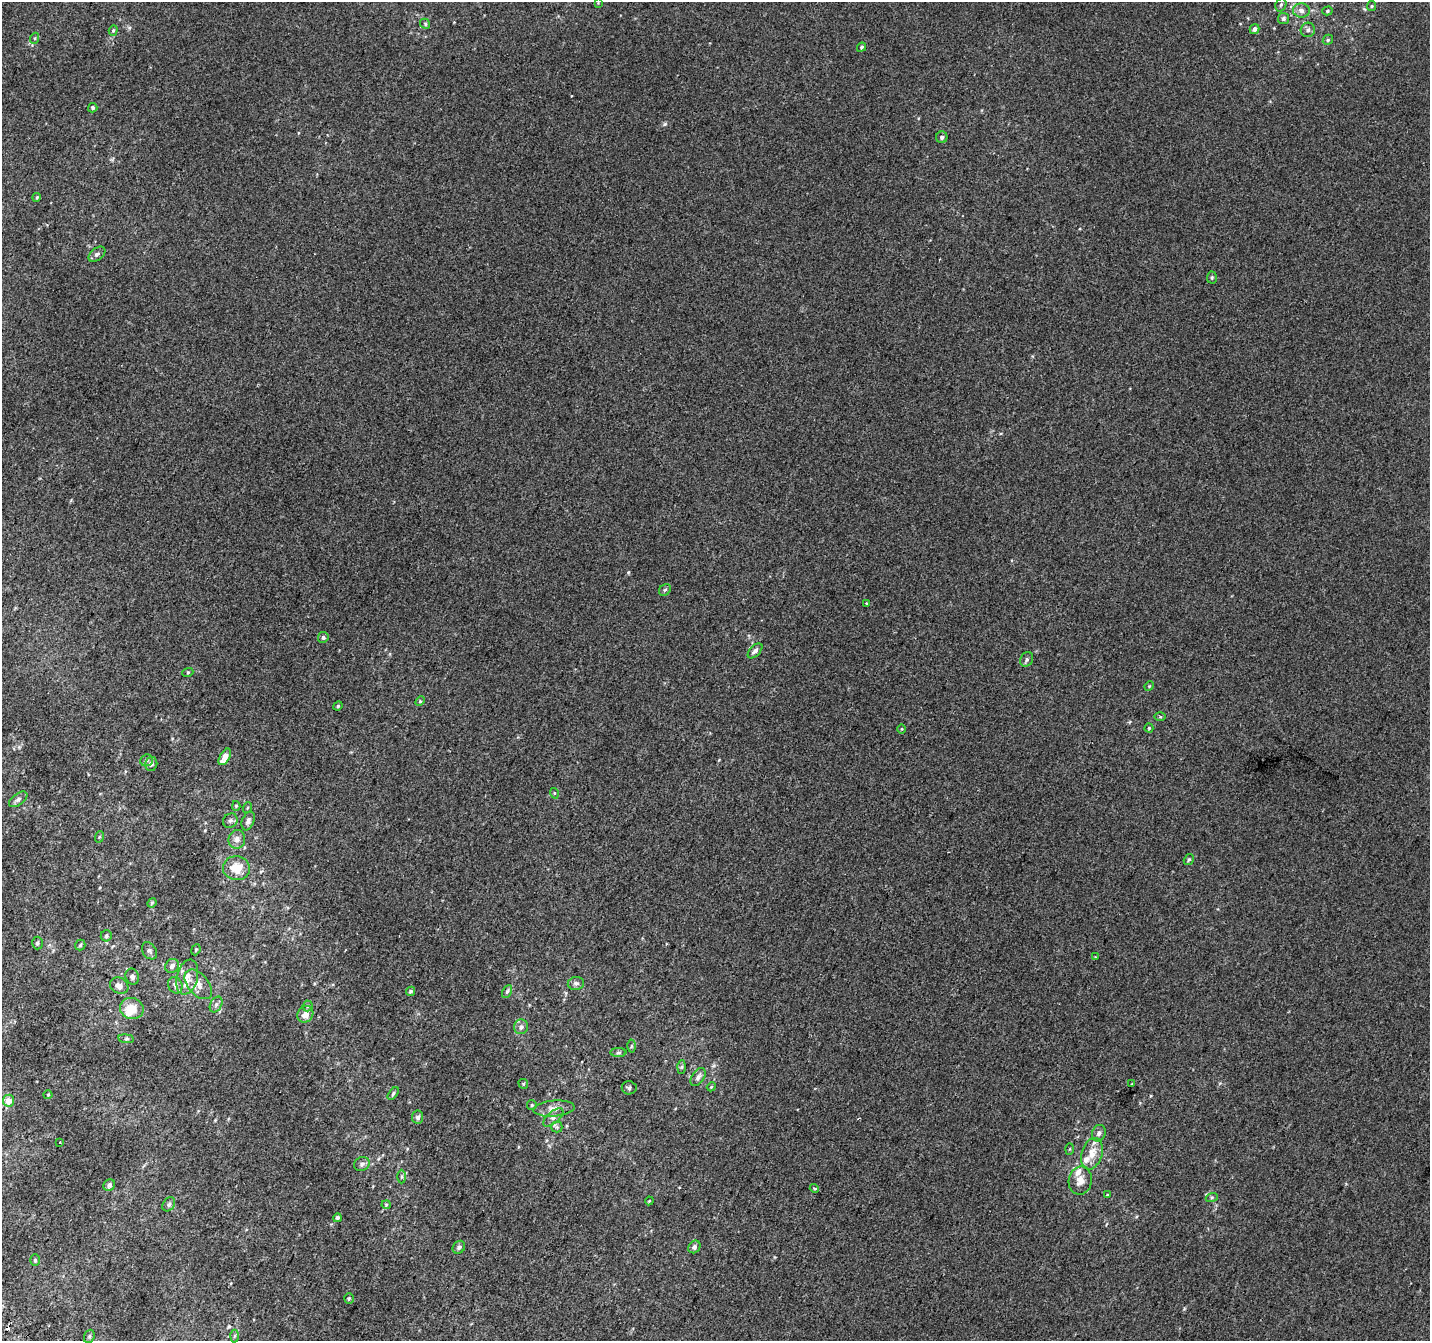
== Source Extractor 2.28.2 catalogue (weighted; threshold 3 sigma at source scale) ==
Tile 7 of 4 x 4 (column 3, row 2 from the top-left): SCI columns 2883-4310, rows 2983-4321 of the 5758 x 5899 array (HDU 1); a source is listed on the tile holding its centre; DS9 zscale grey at full resolution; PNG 1432 x 1343 px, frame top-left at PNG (2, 2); each listed source drawn as its Kron ellipse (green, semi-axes under 4 px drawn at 4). Shown black and unused: <1% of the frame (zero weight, under 2 of 3 exposures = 2% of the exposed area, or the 3 px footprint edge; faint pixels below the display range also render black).
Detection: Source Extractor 2.28.2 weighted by HDU 2 'WHT'; one run over the whole footprint, this tile lists its part. Background 0.00146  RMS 0.0073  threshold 0.0329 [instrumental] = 3 sigma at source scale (4.5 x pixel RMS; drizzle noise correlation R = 1.50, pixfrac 1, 0.0396/0.0396 arcsec/px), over >= 5 px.
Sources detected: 109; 2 cosmic-ray / hot-pixel residue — neither listed nor drawn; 5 inside a brighter listed object's ellipse — not listed separately; the other 102 listed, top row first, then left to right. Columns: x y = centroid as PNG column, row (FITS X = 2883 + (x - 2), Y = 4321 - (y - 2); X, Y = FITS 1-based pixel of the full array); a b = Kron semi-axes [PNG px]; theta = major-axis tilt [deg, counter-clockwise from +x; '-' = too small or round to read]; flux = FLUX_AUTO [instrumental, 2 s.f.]
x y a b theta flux
598 3 4 4 - 0.53
1281 5 7 5 69 1.3
1372 6 5 4 - 0.88
1301 10 8 7 - 3.2
1327 11 5 4 - 0.9
1283 18 5 5 - 1.6
425 24 5 4 - 1
1255 29 5 4 - 2.9
113 30 5 4 - 0.92
1308 30 7 7 - 2.3
35 38 5 3 - 0.8
1328 40 5 4 - 1
861 47 5 3 - 0.99
93 108 5 4 - 1.6
942 137 6 5 - 1.7
37 197 4 3 - 0.69
97 254 9 6 38 2.4
1212 277 6 5 - 0.97
665 590 6 5 - 1.2
867 603 3 2 - 1.3
323 637 5 5 - 1.6
755 651 9 5 45 2.8
1027 659 8 6 62 1.9
188 672 5 3 - 0.71
1149 686 5 4 - 0.75
420 701 5 4 - 0.81
338 706 5 4 - 0.77
1160 717 6 4 -1 0.9
1149 728 4 4 - 0.75
902 729 5 3 - 0.64
225 757 9 5 59 7.8
146 760 6 5 - 1.7
151 764 7 6 - 1.9
554 793 5 3 - 0.64
18 799 10 5 37 2.3
236 806 5 4 - 0.93
247 808 5 3 - 0.76
230 821 8 6 44 1.9
248 821 10 6 68 2.6
99 837 6 3 71 0.89
237 839 9 8 - 3.9
1189 859 6 4 57 1.1
236 868 13 12 - 13
152 903 5 4 - 0.85
106 936 5 5 - 1.8
37 943 6 5 - 1.6
80 945 5 5 - 1.2
196 950 6 4 67 0.99
149 951 9 6 -58 2.1
1095 957 3 3 - 0.55
172 966 7 6 - 3.2
132 977 8 6 -72 2.7
187 977 18 10 76 7.4
576 983 8 6 9 2
198 984 17 10 -50 6.8
175 985 8 7 - 2.6
119 986 9 8 - 4.6
411 991 5 4 - 1.2
507 991 7 4 63 1.3
216 1004 8 5 63 2.1
308 1006 5 5 - 1.2
132 1008 12 10 -19 13
305 1014 9 7 53 5.3
521 1027 7 7 - 2.6
126 1039 8 4 -7 1.1
631 1046 6 4 89 1
618 1053 8 4 1 1.3
682 1067 6 4 88 1.1
698 1077 10 6 56 2.7
523 1084 5 4 - 0.9
1132 1084 3 2 - 0.6
711 1087 4 3 - 0.68
629 1088 7 6 - 1.7
393 1093 7 4 54 1.3
48 1095 4 4 - 0.69
8 1101 6 5 - 6.2
532 1105 5 4 - 0.84
554 1109 21 8 5 6
418 1117 6 5 - 2.3
553 1117 12 6 41 2.9
557 1127 5 5 - 1.3
1099 1133 8 6 68 2.6
60 1142 3 2 - 0.92
1070 1149 5 3 - 0.66
1092 1154 16 10 73 9.1
362 1164 8 6 29 2.3
402 1177 7 3 90 1.1
1080 1180 14 11 80 6.5
109 1185 6 5 - 2.3
814 1188 5 4 - 1.2
1107 1195 4 3 - 0.59
1212 1197 6 4 18 0.98
649 1201 4 3 - 0.64
169 1204 7 5 55 1.9
386 1205 4 4 - 0.79
337 1218 4 4 - 1.9
459 1247 7 6 - 1.8
694 1247 7 5 48 2.1
35 1260 6 5 - 1.2
349 1298 5 4 - 1
89 1336 7 5 69 1.3
235 1336 6 4 88 1.1
Unlisted compact peaks at least as high as the median listed source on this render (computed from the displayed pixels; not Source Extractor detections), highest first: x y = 665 124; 628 572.